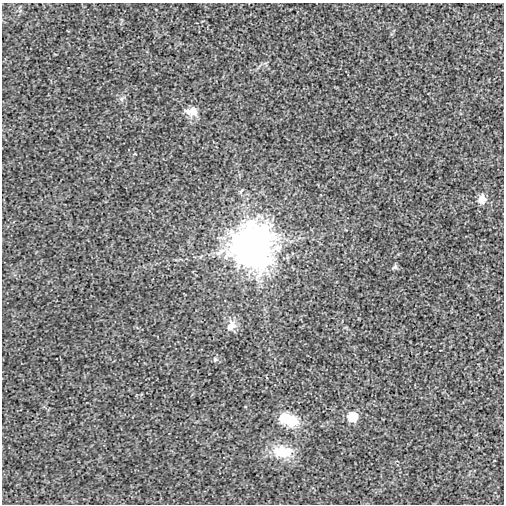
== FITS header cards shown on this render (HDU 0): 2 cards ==
NAXIS1  =                  502
NAXIS2  =                  502

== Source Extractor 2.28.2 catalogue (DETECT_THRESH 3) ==
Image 502 x 502 px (HDU 0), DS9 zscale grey, 1 PNG px = 1 image px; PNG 506 x 506 px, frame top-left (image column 1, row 502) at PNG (2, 3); no overlay
Background -1.03e-04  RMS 0.0026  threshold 0.00774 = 3 sigma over >= 5 px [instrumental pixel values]
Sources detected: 11; all 11 listed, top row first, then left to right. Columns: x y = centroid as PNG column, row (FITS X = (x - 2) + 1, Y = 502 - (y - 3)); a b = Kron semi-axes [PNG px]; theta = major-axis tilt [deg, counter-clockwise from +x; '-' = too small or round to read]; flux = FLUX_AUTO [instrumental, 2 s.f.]
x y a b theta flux
121 99 8 7 - 0.51
192 111 17 12 0 1.8
241 191 8 3 56 0.22
482 199 12 9 72 1.3
252 246 14 14 - 540
395 267 8 6 30 0.36
231 326 16 12 66 1.6
215 359 7 7 - 0.39
352 416 7 7 - 4.4
288 420 22 13 -19 5.1
282 452 27 16 -2 5.1